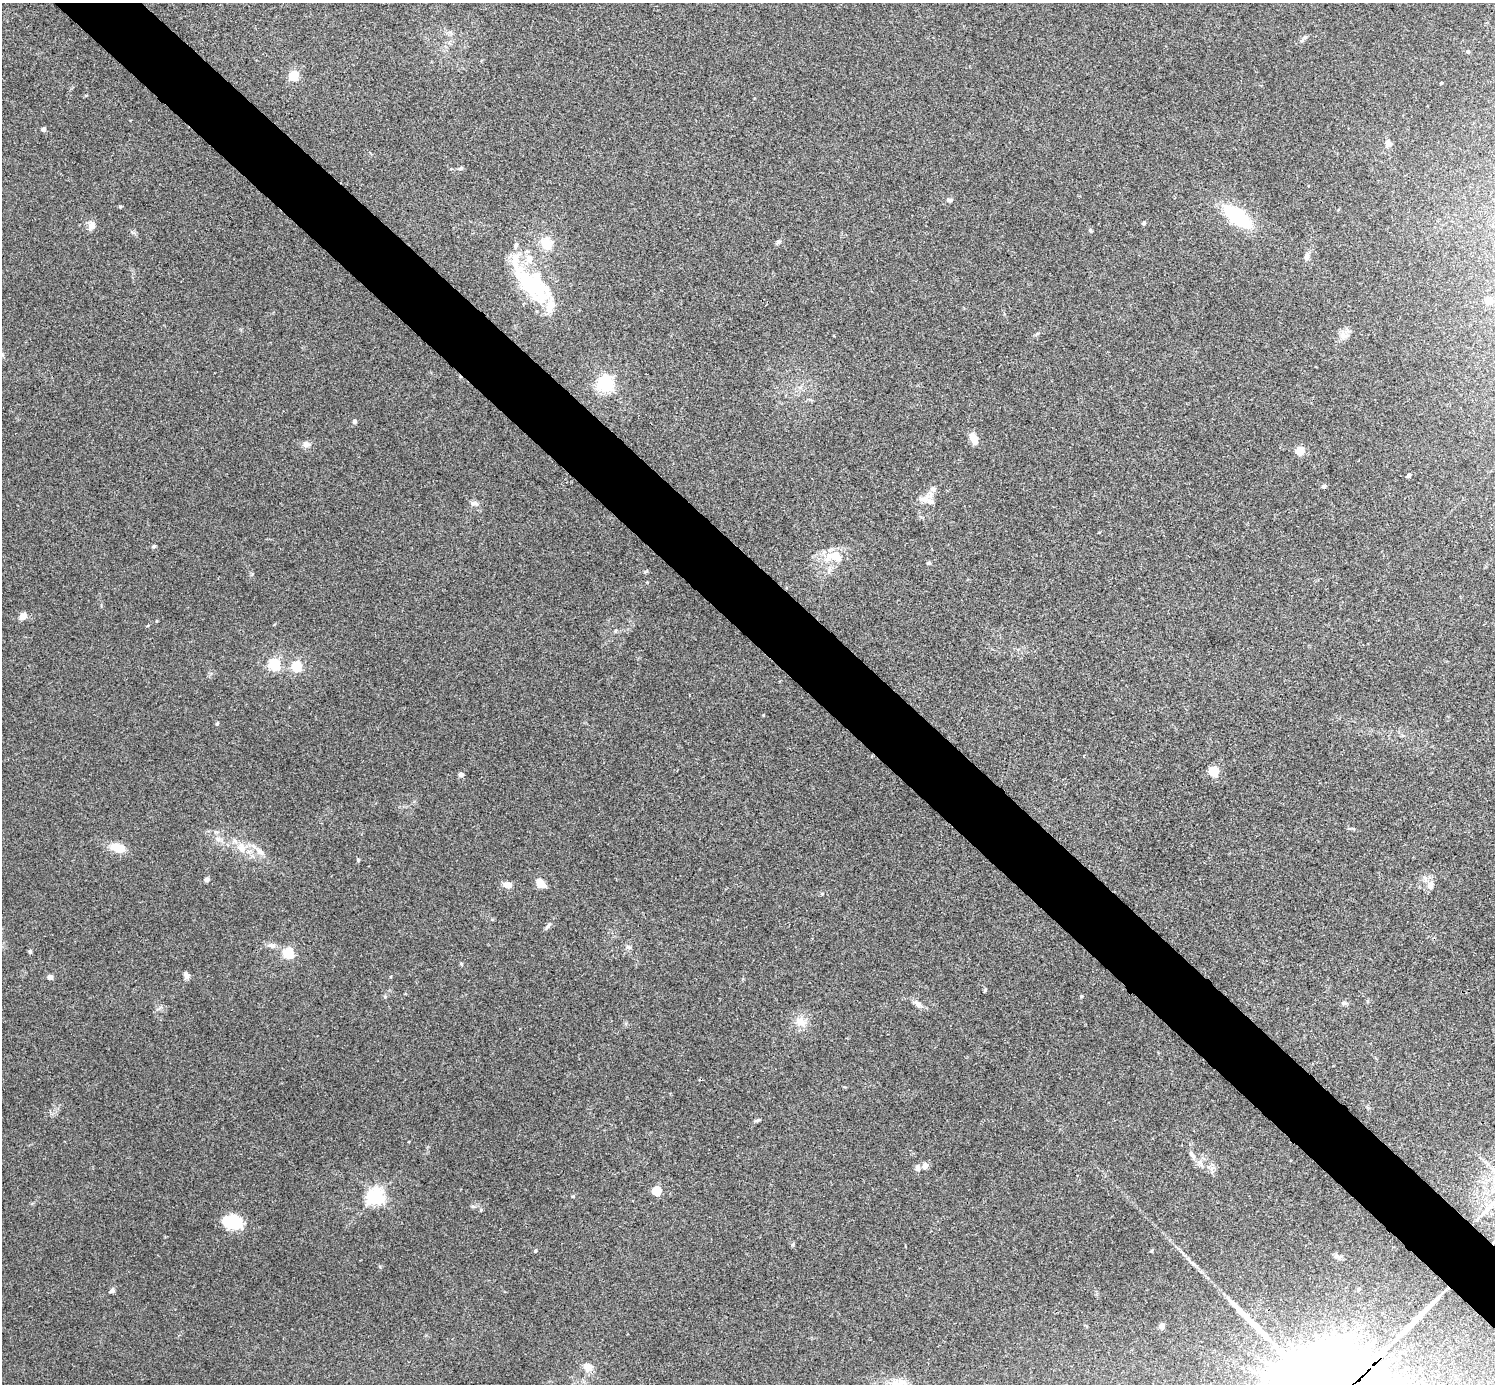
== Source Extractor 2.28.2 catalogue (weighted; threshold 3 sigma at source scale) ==
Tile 6 of 4 x 4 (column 2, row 2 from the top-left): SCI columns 1498-2990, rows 2921-4302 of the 5984 x 5984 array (HDU 1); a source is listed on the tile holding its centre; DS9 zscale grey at full resolution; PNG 1497 x 1386 px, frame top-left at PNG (2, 3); no overlay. Shown black and unused: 5% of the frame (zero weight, under 3 of 4 exposures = <1% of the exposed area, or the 3 px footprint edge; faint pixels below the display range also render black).
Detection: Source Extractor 2.28.2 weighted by HDU 2 'WHT'; one run over the whole footprint, this tile lists its part. Background 0.0342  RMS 0.0047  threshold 0.0212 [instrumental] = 3 sigma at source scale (4.5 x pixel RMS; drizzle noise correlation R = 1.50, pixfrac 1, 0.05/0.05 arcsec/px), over >= 5 px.
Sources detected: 86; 2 inside a brighter object's white glare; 2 long thin detections or spike segments (spike, bleed or trail) — not listed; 6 inside a brighter listed object's ellipse — not listed separately; the other 76 listed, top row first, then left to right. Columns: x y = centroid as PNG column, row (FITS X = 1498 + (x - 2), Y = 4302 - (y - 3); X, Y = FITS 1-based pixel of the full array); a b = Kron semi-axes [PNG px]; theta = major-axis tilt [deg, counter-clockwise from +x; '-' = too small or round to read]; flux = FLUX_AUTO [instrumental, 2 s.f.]
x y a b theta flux
1468 51 4 4 - 0.91
294 75 5 5 - 31
1441 83 4 3 - 0.42
43 129 4 4 - 2.1
1388 143 11 8 -83 2.4
461 168 7 5 19 0.79
949 200 6 5 - 1.2
1237 216 24 10 -36 47
1144 223 4 4 - 1.1
91 226 12 10 61 2.5
1090 230 7 4 -59 0.62
778 241 8 5 47 0.92
546 243 14 12 -46 8
1307 257 10 6 83 1.9
531 285 60 29 -45 40
1488 300 5 5 - 6.5
1344 336 15 8 -9 3
605 384 6 6 - 150
354 421 6 5 - 0.77
974 438 16 8 -66 4
307 444 9 8 - 2
1300 450 5 5 - 16
1409 475 6 4 45 0.71
1324 486 5 5 - 1.2
924 499 17 9 34 4.3
474 503 12 5 -9 1.6
154 546 5 4 - 1
835 557 30 16 2 11
929 563 6 4 -14 0.68
23 616 9 7 35 2.6
156 621 5 3 - 0.37
274 664 5 5 - 61
296 666 5 5 - 40
763 715 4 3 - 0.34
217 724 5 4 - 0.56
1213 771 6 5 - 27
461 775 4 4 - 2.6
218 839 8 6 -6 1.9
118 848 18 11 -15 7.4
242 848 14 11 -69 5.4
260 851 14 8 -48 3.7
358 860 5 4 - 0.6
207 879 4 4 - 2.4
541 883 13 8 -41 4
508 885 9 7 -5 3.1
1431 885 14 9 76 2.9
548 926 10 4 55 1.2
272 946 11 7 -10 2.1
628 947 8 5 -25 1.1
30 951 6 4 -89 0.71
288 953 5 5 - 40
461 964 5 4 - 0.53
186 975 9 6 -70 1.8
50 977 5 4 - 2.3
985 990 6 3 71 0.48
1081 996 5 3 - 0.44
385 997 6 4 1 0.6
1367 1001 6 4 89 0.52
1344 1003 10 4 5 1
917 1004 14 7 -38 2.5
800 1022 15 12 -28 5.5
757 1120 10 3 24 0.76
1192 1155 15 6 -58 2.3
925 1166 9 7 77 2.1
918 1168 9 6 -88 1.7
656 1191 5 5 - 21
375 1196 6 6 - 180
481 1210 5 4 - 0.53
233 1220 16 12 42 13
535 1251 4 4 - 0.69
1337 1257 12 6 -16 1.5
1358 1289 5 4 - 0.66
112 1291 7 5 25 1.2
1161 1326 4 4 - 4.8
587 1367 13 11 -18 3.8
899 1384 26 12 9 8
Isophote crosses this tile's border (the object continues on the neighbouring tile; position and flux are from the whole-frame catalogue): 1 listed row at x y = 899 1384
Unlisted compact peaks at least as high as the median listed source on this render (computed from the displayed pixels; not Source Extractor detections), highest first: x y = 120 206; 573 1196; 473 1206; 1151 1251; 380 1267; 792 1245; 132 232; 252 574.